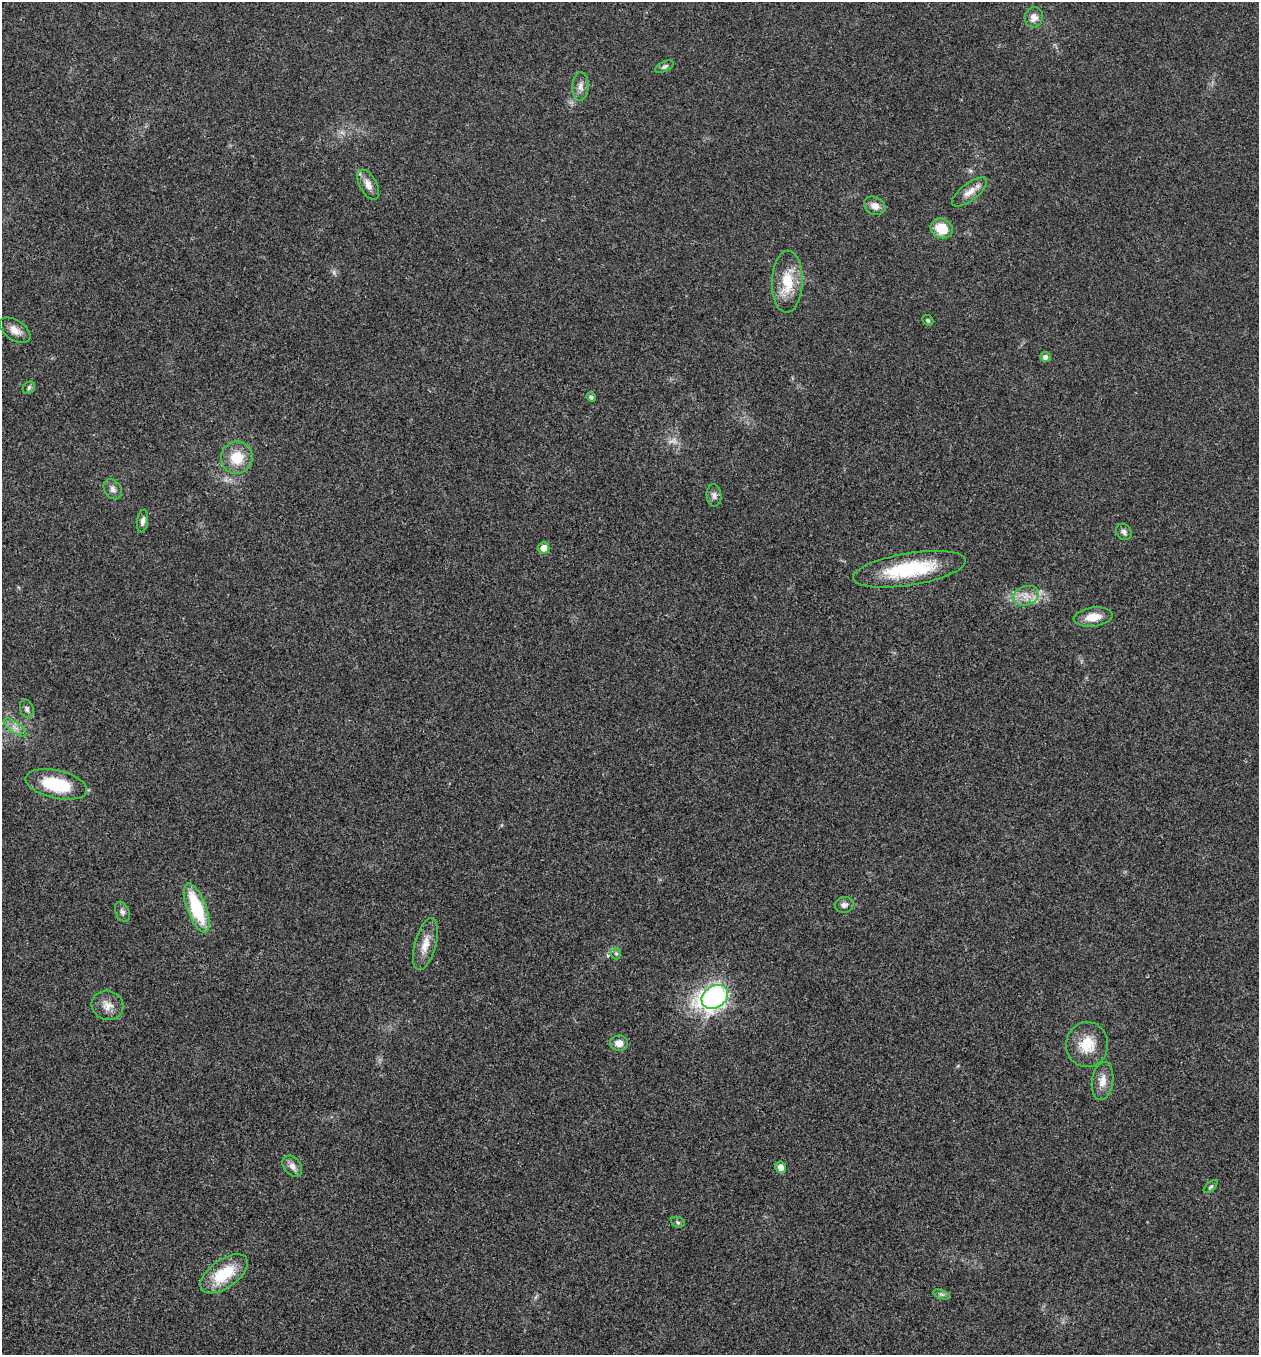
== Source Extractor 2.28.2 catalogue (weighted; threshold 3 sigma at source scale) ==
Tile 11 of 4 x 4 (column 3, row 3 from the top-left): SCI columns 2783-4039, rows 1355-2707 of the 5432 x 5418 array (HDU 1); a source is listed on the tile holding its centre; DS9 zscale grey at full resolution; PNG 1261 x 1357 px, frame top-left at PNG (2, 2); each listed source drawn as its Kron ellipse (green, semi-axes under 4 px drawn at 4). Shown black and unused: <1% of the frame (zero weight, under 3 of 4 exposures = <1% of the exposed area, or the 3 px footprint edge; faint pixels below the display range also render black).
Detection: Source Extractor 2.28.2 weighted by HDU 2 'WHT'; one run over the whole footprint, this tile lists its part. Background 0.0221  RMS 0.0041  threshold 0.0183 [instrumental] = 3 sigma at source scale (4.5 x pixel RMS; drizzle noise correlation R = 1.50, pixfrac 1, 0.05/0.05 arcsec/px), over >= 5 px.
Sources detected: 42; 1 too faint to see at this stretch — neither listed nor drawn; the other 41 listed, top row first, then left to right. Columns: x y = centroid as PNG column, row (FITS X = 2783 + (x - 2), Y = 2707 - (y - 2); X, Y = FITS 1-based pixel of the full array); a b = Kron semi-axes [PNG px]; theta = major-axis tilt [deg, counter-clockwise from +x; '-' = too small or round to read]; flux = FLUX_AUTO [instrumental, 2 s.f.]
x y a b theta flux
1034 17 10 9 - 2.9
665 67 10 5 27 1
580 86 14 8 88 2.5
368 185 16 8 -62 3.2
969 192 21 8 37 4.2
875 206 11 8 -27 3.3
942 228 11 9 -24 9.3
787 282 31 15 88 12
928 320 6 5 - 0.6
15 330 17 10 -34 3.6
1045 357 5 5 - 1.6
29 388 7 5 46 0.85
591 397 5 4 - 1.1
237 458 16 15 - 9.6
113 489 11 8 -55 1.8
714 495 11 7 -86 1.7
143 521 11 5 82 1.6
1124 532 8 7 - 1.4
544 548 6 5 - 3.6
909 569 57 16 9 29
1026 596 13 9 16 4.2
1093 617 19 9 7 6.2
27 709 9 6 -73 1.2
15 727 13 5 -36 2.3
56 784 31 14 -13 21
844 905 9 8 - 1.6
197 908 26 9 -69 25
122 912 10 7 -67 1.4
425 944 27 10 75 5.8
616 954 6 5 - 0.71
715 997 14 10 32 140
107 1005 16 14 -21 4.3
619 1043 9 8 - 3.2
1087 1045 22 21 - 10
1102 1081 19 10 82 4.5
292 1166 12 8 -51 2.3
781 1167 6 5 - 2.9
1211 1187 8 4 41 0.68
678 1222 7 5 -22 0.79
224 1274 27 14 35 17
941 1294 9 4 -19 0.92